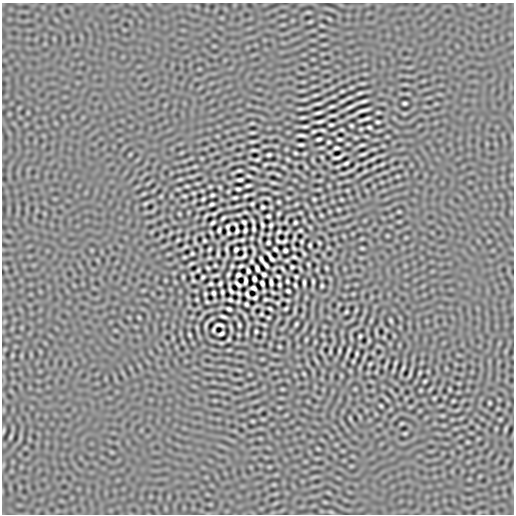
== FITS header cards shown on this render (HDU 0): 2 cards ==
NAXIS1  =                  512
NAXIS2  =                  512

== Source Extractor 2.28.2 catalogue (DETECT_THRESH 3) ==
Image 512 x 512 px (HDU 0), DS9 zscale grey, 1 PNG px = 1 image px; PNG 516 x 516 px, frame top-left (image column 1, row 512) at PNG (2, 3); no overlay
Background 2.21e-07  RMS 2.3e-05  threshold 7.02e-05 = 3 sigma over >= 5 px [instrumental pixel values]
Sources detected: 210; all 210 listed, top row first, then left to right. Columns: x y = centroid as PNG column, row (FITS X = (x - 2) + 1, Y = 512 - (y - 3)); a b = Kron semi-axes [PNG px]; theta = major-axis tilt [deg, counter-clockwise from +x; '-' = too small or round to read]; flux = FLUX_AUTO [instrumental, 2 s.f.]
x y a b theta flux
310 22 6 4 19 0.0015
342 91 4 2 - 0.0016
360 93 5 2 - 0.0023
315 95 7 3 21 0.0019
342 101 11 4 30 0.0029
363 101 7 2 14 0.0033
405 103 4 3 - 0.0024
318 104 8 2 5 0.0026
332 106 5 2 - 0.0023
350 107 14 3 27 0.0053
363 110 12 2 15 0.0047
318 113 7 2 18 0.0033
332 115 7 2 6 0.0023
303 117 8 3 5 0.0024
367 118 7 2 18 0.003
320 121 7 2 14 0.0035
378 122 4 3 - 0.0022
331 125 4 3 - 0.0023
305 126 7 2 -2 0.0027
351 126 3 3 - 0.0019
369 127 4 3 - 0.0024
322 130 4 2 - 0.0021
342 130 4 2 - 0.0016
314 131 4 2 - 0.0019
252 132 7 3 1 0.0019
302 135 8 2 -5 0.0036
356 138 6 4 0 0.0013
319 139 5 3 - 0.0029
339 139 5 2 - 0.0024
252 142 10 3 7 0.0026
329 142 4 3 - 0.0019
301 145 5 2 - 0.0028
362 145 5 2 - 0.0022
336 148 5 3 - 0.0029
254 150 6 2 3 0.0024
295 153 4 2 - 0.0018
363 154 6 2 18 0.0026
269 155 4 3 - 0.0025
322 157 6 3 -71 0.0011
338 157 11 3 21 0.0039
257 159 5 2 - 0.0022
288 159 4 3 - 0.0019
373 159 9 4 27 0.0025
346 163 5 3 - 0.0026
265 164 4 3 - 0.0019
382 164 5 3 - 0.0017
195 166 6 4 19 0.0013
254 168 6 2 -18 0.0025
239 171 7 3 5 0.0022
365 171 6 4 19 0.0014
249 176 5 2 - 0.0019
180 179 6 4 18 0.0015
240 180 5 3 - 0.0029
273 183 9 3 -11 0.0021
187 186 3 2 - 0.0013
210 186 5 3 - 0.0014
248 186 5 3 - 0.0028
220 187 6 3 -71 0.0013
238 189 4 3 - 0.0026
193 193 3 2 - 0.0016
276 193 6 4 -18 0.0014
212 195 4 3 - 0.0022
246 195 5 3 - 0.0022
184 196 3 2 - 0.0016
235 198 4 2 - 0.0023
288 198 4 4 - 0.0014
203 199 3 3 - 0.0019
314 199 3 3 - 0.0016
279 202 3 2 - 0.0017
145 204 8 3 19 0.0018
212 204 5 3 - 0.0026
252 204 4 3 - 0.0021
237 206 6 4 19 0.0014
263 207 4 3 - 0.0023
338 209 6 3 -18 0.0013
399 212 5 3 - 0.0014
279 213 4 3 - 0.0021
214 214 8 3 11 0.002
321 215 4 3 - 0.0015
268 216 4 3 - 0.0025
223 218 5 2 - 0.0023
244 222 4 3 - 0.0028
213 223 4 3 - 0.0027
295 223 4 3 - 0.0022
235 224 6 2 -47 0.0018
262 225 5 3 - 0.0027
271 225 4 3 - 0.0025
227 227 5 3 - 0.0021
254 229 6 3 -86 0.0028
219 230 5 3 - 0.0028
245 230 4 3 - 0.0028
300 230 3 3 - 0.0018
237 231 5 3 - 0.0026
279 232 4 3 - 0.0023
211 233 4 2 - 0.0017
229 233 4 3 - 0.0018
178 240 3 2 - 0.0015
242 240 4 3 - 0.002
204 241 3 3 - 0.0019
278 241 5 3 - 0.0021
284 241 5 3 - 0.0023
301 241 4 2 - 0.0017
268 243 4 3 - 0.0024
319 243 3 2 - 0.0016
310 245 4 3 - 0.0021
294 248 3 2 - 0.0015
362 248 5 4 - 0.0015
209 249 4 3 - 0.0019
226 249 5 2 - 0.0024
244 249 4 3 - 0.002
275 249 4 3 - 0.0026
236 250 5 3 - 0.0028
285 250 4 4 - 0.0028
192 253 4 2 - 0.0018
304 253 4 2 - 0.0017
218 254 6 2 87 0.0024
244 256 7 3 42 0.0021
184 257 3 2 - 0.0016
270 257 12 3 -53 0.0044
294 257 5 2 - 0.0024
261 259 6 3 -58 0.003
251 261 4 3 - 0.0019
191 264 6 3 23 0.002
308 264 4 2 - 0.0016
215 265 3 2 - 0.0014
266 265 7 3 -49 0.0036
232 266 3 3 - 0.0016
241 266 5 2 - 0.0023
292 267 3 3 - 0.0021
208 268 4 2 - 0.0017
257 268 6 3 -68 0.0039
326 268 5 3 - 0.0015
282 269 5 2 - 0.0019
198 270 3 2 - 0.0016
248 271 5 3 - 0.0028
228 274 4 2 - 0.002
264 274 4 3 - 0.0029
215 275 7 2 15 0.0023
238 275 5 4 - 0.0029
278 276 4 3 - 0.002
296 276 4 3 - 0.0019
183 277 3 2 - 0.0013
203 277 4 3 - 0.0022
254 279 5 3 - 0.004
193 280 3 2 - 0.0015
245 281 7 3 83 0.0036
287 281 4 3 - 0.002
313 281 5 2 - 0.0021
271 282 6 3 -83 0.0038
220 283 4 3 - 0.0025
262 283 5 3 - 0.0031
304 283 5 3 - 0.0029
211 284 4 3 - 0.0022
238 284 7 3 -43 0.0028
279 285 4 3 - 0.0022
295 285 4 3 - 0.0022
322 286 3 3 - 0.0019
253 288 5 4 - 0.0033
231 291 6 3 -59 0.0028
288 291 4 3 - 0.0025
222 292 4 3 - 0.0024
214 293 4 3 - 0.0028
239 293 4 2 - 0.0021
205 294 3 3 - 0.0019
247 294 6 3 -64 0.0028
255 298 5 3 - 0.0026
266 299 4 2 - 0.0021
230 300 4 3 - 0.0024
238 301 3 2 - 0.0017
207 302 4 2 - 0.0015
277 303 3 3 - 0.0016
246 304 4 3 - 0.0024
270 308 4 3 - 0.002
229 309 5 3 - 0.0029
286 309 4 3 - 0.0019
346 312 4 2 - 0.0017
261 314 3 2 - 0.0016
223 316 6 3 -20 0.0032
268 318 4 2 - 0.0015
391 320 6 3 -71 0.002
296 324 3 2 - 0.0016
220 325 9 3 -4 0.0028
239 325 4 3 - 0.0022
214 330 6 2 76 0.0019
256 331 4 3 - 0.002
247 333 6 4 72 0.0013
221 334 6 3 30 0.0029
189 335 4 2 - 0.0019
239 335 5 3 - 0.0013
360 336 4 3 - 0.002
229 340 3 3 - 0.0018
349 350 4 2 - 0.0019
339 351 6 3 89 0.0019
330 352 6 3 90 0.0016
357 354 5 2 - 0.0019
395 363 6 4 71 0.0014
370 364 3 2 - 0.0015
403 368 8 3 58 0.0022
420 373 7 3 71 0.0015
425 381 4 3 - 0.0017
434 398 3 3 - 0.0015
453 401 4 3 - 0.0014
489 403 5 3 - 0.0015
381 406 5 3 - 0.0016
402 423 6 4 18 0.0012
505 429 7 4 71 0.0016
3 431 8 3 81 0.002
405 433 6 4 1 0.0014
11 437 8 3 71 0.002
318 449 6 3 -19 0.0011